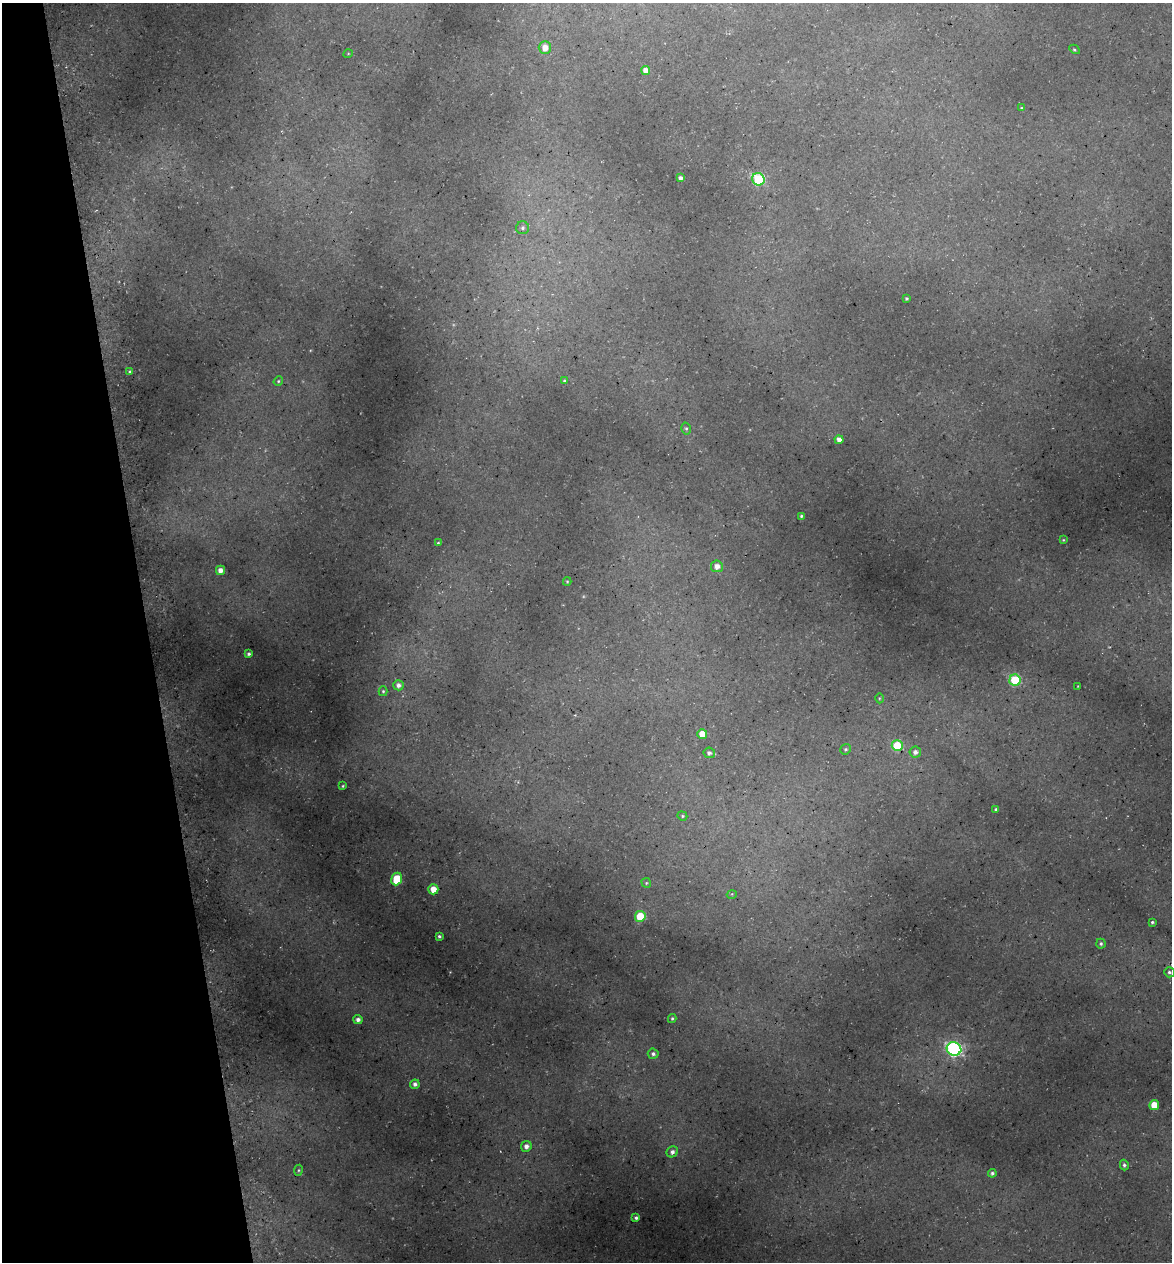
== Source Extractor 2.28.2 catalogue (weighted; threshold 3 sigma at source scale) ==
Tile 5 of 4 x 4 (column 1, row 2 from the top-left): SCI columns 145-1314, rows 2597-3856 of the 4922 x 5194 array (HDU 1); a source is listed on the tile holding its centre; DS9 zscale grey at full resolution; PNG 1174 x 1264 px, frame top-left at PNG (2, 3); each listed source drawn as its Kron ellipse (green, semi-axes under 4 px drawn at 4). Shown black and unused: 12% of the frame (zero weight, under 3 of 5 exposures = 5% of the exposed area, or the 3 px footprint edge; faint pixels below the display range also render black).
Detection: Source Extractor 2.28.2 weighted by HDU 2 'WHT'; one run over the whole footprint, this tile lists its part. Background 0.135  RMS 0.0071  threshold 0.0321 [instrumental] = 3 sigma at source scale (4.5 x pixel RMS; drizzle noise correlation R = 1.50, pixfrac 1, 0.0396/0.0396 arcsec/px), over >= 5 px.
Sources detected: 55; all 55 listed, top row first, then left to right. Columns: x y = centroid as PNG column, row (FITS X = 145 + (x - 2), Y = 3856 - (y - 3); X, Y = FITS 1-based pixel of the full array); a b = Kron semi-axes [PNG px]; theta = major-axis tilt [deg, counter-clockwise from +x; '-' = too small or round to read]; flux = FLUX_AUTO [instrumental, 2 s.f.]
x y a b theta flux
545 48 6 6 - 7.2
1074 49 5 3 - 1
348 54 5 3 - 0.55
646 71 4 4 - 5.8
1021 108 4 3 - 0.59
680 178 4 4 - 2.6
758 179 6 6 - 76
522 228 6 6 - 1.8
906 298 3 3 - 1.1
130 372 3 2 - 0.95
278 381 5 4 - 0.93
564 381 4 3 - 0.77
686 428 6 5 - 1.2
839 440 4 4 - 4.6
801 516 4 3 - 1
1063 540 4 3 - 0.68
438 543 3 3 - 0.75
717 566 6 6 - 5.3
220 570 5 4 - 5
567 582 4 4 - 0.74
249 654 3 3 - 1.5
1015 680 5 5 - 52
398 685 5 5 - 3
1078 686 3 2 - 0.5
383 691 5 4 - 0.98
879 698 5 3 - 0.67
702 734 5 5 - 11
897 746 5 5 - 38
846 749 5 5 - 1.3
915 752 6 6 - 3.1
709 753 6 5 - 2
343 786 4 3 - 0.83
996 809 4 4 - 1.1
682 816 5 4 - 0.93
397 879 6 5 - 28
646 883 5 4 - 0.96
433 889 5 5 - 9.5
732 894 5 3 - 0.63
640 916 5 5 - 31
1152 922 3 3 - 1.2
439 936 3 3 - 1.3
1101 944 5 4 - 1.5
1169 972 5 5 - 1.6
672 1018 4 4 - 1.1
358 1020 5 4 - 3
954 1049 7 6 - 190
653 1054 5 5 - 1.8
415 1084 5 4 - 2.7
1154 1105 5 5 - 17
526 1146 5 5 - 3.7
672 1152 6 5 - 2.9
1124 1165 5 4 - 1.5
298 1170 5 3 - 0.78
992 1173 4 4 - 1.4
636 1218 4 3 - 1.6